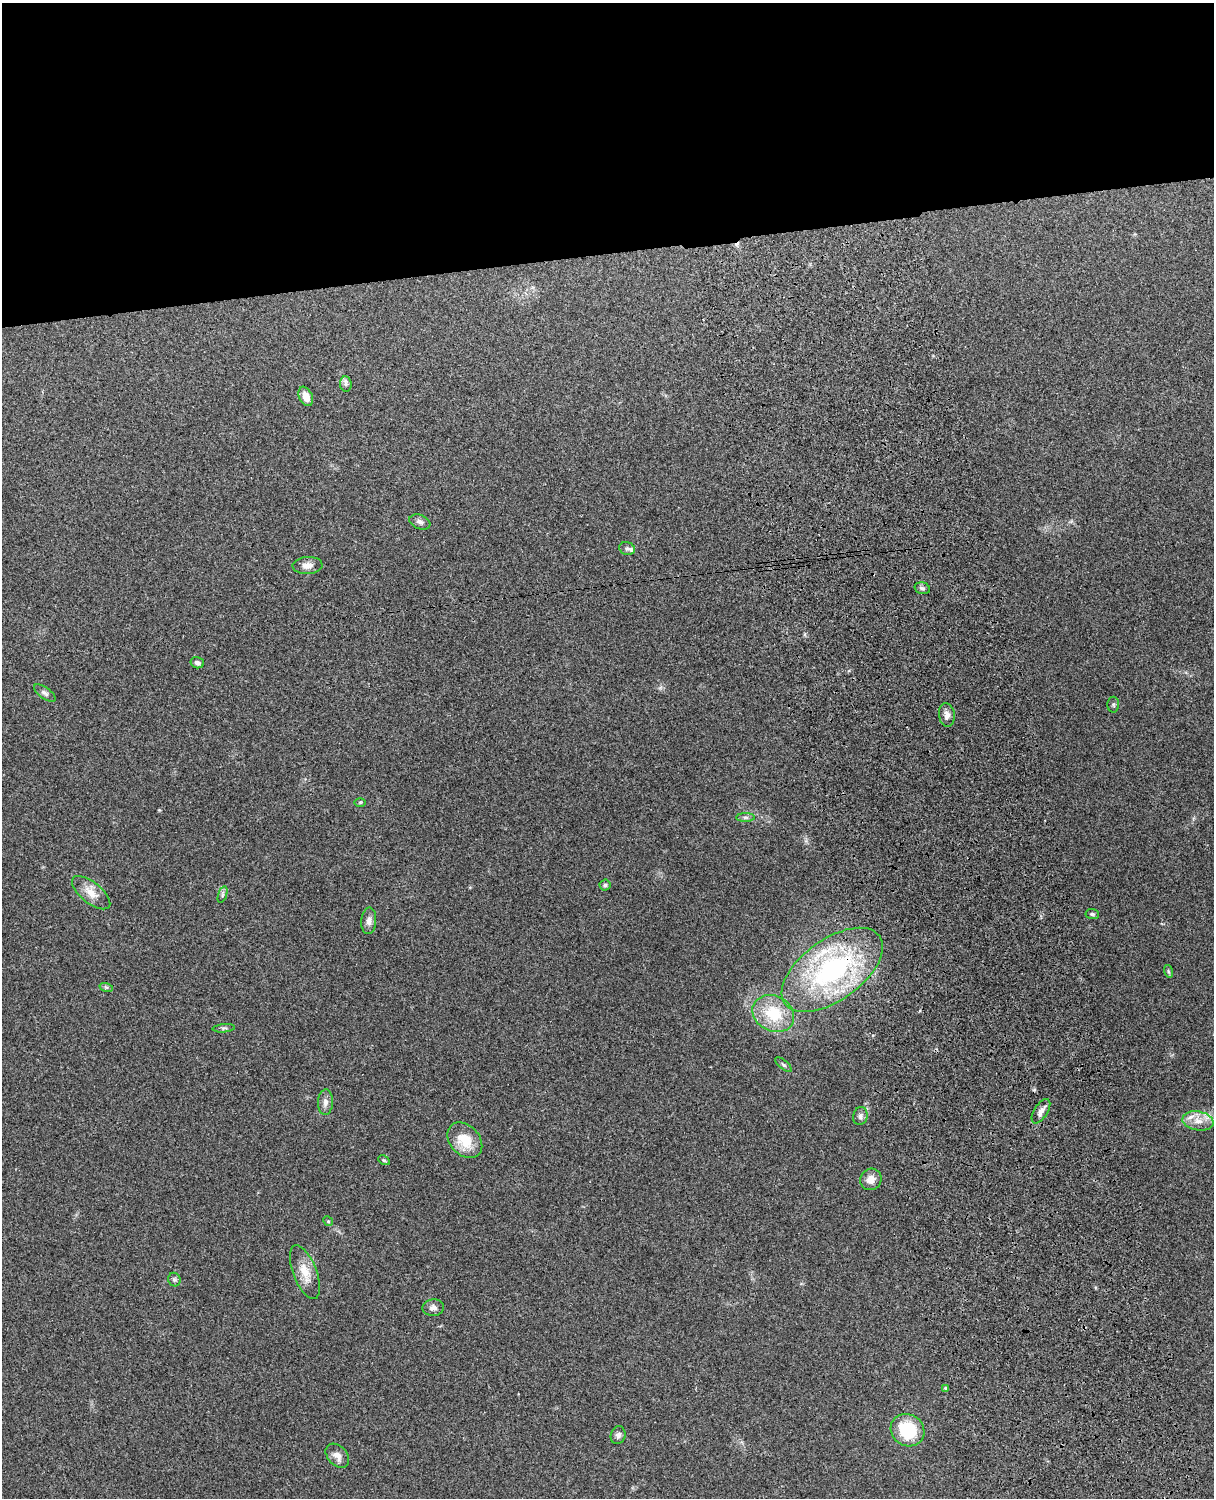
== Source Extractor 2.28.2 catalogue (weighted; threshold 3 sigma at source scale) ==
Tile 2 of 4 x 3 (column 2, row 1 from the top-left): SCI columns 1332-2543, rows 3156-4651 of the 5088 x 4928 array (HDU 1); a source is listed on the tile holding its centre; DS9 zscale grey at full resolution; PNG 1216 x 1500 px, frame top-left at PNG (2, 3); each listed source drawn as its Kron ellipse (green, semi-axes under 4 px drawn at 4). Shown black and unused: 17% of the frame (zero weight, under 3 of 4 exposures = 6% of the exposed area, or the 3 px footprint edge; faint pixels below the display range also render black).
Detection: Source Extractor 2.28.2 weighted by HDU 2 'WHT'; one run over the whole footprint, this tile lists its part. Background 0.216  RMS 0.0084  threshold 0.0376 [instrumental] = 3 sigma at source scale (4.5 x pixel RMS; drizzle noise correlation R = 1.50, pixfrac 1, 0.05/0.05 arcsec/px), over >= 5 px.
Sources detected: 41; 1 cosmic-ray / hot-pixel residue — neither listed nor drawn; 2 inside a brighter listed object's ellipse — not listed separately; the other 38 listed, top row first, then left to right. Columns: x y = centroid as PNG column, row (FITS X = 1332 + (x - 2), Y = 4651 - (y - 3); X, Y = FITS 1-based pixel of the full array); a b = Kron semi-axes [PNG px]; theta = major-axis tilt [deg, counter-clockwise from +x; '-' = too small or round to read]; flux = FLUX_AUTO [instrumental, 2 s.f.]
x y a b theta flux
346 384 8 6 -83 2.4
306 396 10 6 -66 7.4
420 522 11 7 -21 3.2
627 548 8 6 -18 2
308 565 15 8 3 5.6
922 588 8 5 -15 2
197 663 7 5 -15 2.7
45 693 12 5 -35 2.8
1113 705 8 6 -89 1.6
947 715 12 8 -81 4.1
360 802 6 3 1 0.82
745 817 9 4 0 2
605 885 5 5 - 1.5
91 893 23 10 -39 10
222 895 8 3 71 1.6
1092 914 7 5 -7 1.6
369 921 13 7 86 4
832 970 58 30 36 140
1168 971 6 4 -72 1.2
106 987 7 4 -17 1.5
773 1014 22 17 -28 31
224 1028 11 3 5 1.5
784 1065 10 4 -40 1.6
325 1102 12 7 88 4.3
1041 1111 14 6 58 4.2
860 1116 9 7 78 3.1
1198 1121 16 9 -10 8.8
465 1140 20 14 -47 19
384 1160 6 4 -29 1.1
871 1179 11 10 - 7.1
328 1221 5 4 - 0.99
305 1272 28 11 -69 14
174 1280 7 6 - 1.7
433 1308 11 8 2 3.7
946 1388 4 4 - 2.2
908 1430 17 15 -36 38
618 1435 9 7 68 3
337 1456 14 9 -47 5.4
Overlapping masked pixels (flux is a lower limit): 1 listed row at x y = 832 970